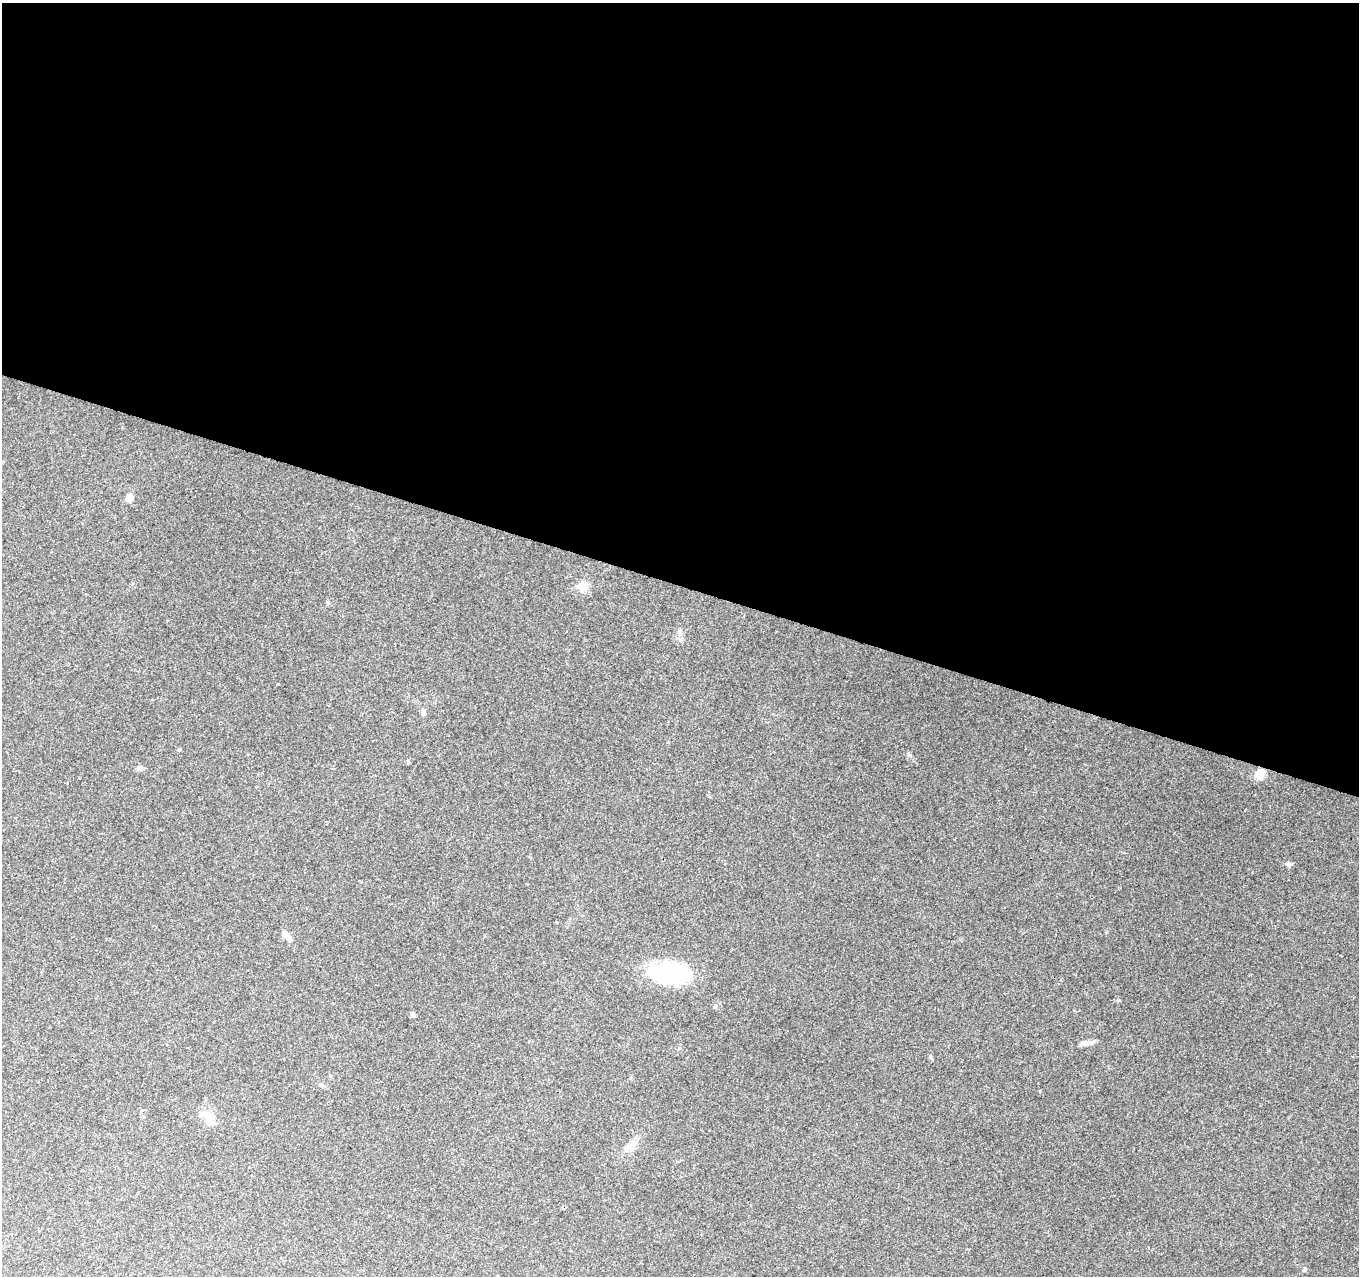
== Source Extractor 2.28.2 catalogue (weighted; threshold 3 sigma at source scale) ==
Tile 3 of 4 x 4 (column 3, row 1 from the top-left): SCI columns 2716-4072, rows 4035-5308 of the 5436 x 5585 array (HDU 1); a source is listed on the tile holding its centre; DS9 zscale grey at full resolution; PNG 1361 x 1278 px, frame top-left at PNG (2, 3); no overlay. Shown black and unused: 46% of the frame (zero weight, under 2 of 3 exposures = <1% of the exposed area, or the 3 px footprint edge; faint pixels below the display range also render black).
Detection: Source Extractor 2.28.2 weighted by HDU 2 'WHT'; one run over the whole footprint, this tile lists its part. Background 0.198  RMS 0.0088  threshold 0.0398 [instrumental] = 3 sigma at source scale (4.5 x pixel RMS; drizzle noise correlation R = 1.50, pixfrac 1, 0.0396/0.0396 arcsec/px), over >= 5 px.
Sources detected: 15; all 15 listed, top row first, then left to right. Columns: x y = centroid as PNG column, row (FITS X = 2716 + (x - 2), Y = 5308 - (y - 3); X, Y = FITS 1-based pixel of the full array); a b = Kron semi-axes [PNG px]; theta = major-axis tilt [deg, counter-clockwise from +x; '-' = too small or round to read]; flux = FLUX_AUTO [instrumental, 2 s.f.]
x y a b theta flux
129 498 5 5 - 18
583 586 16 10 2 8.5
679 632 8 5 -71 2.2
423 712 8 6 -81 2.5
140 768 10 5 -2 2.6
1259 774 12 11 - 9.7
286 935 10 7 -41 5.3
669 973 46 24 -2 68
715 1006 6 5 - 1.3
413 1015 7 4 -85 1.5
1087 1043 18 5 9 4.7
930 1057 5 4 - 1.6
1040 1091 3 3 - 0.76
206 1116 25 9 -19 9.4
1304 1270 5 4 - 1.3
Unlisted compact peaks at least as high as the median listed source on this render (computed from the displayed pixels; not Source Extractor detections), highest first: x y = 1290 864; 909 755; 1119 1000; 327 602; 679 1048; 408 762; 180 749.